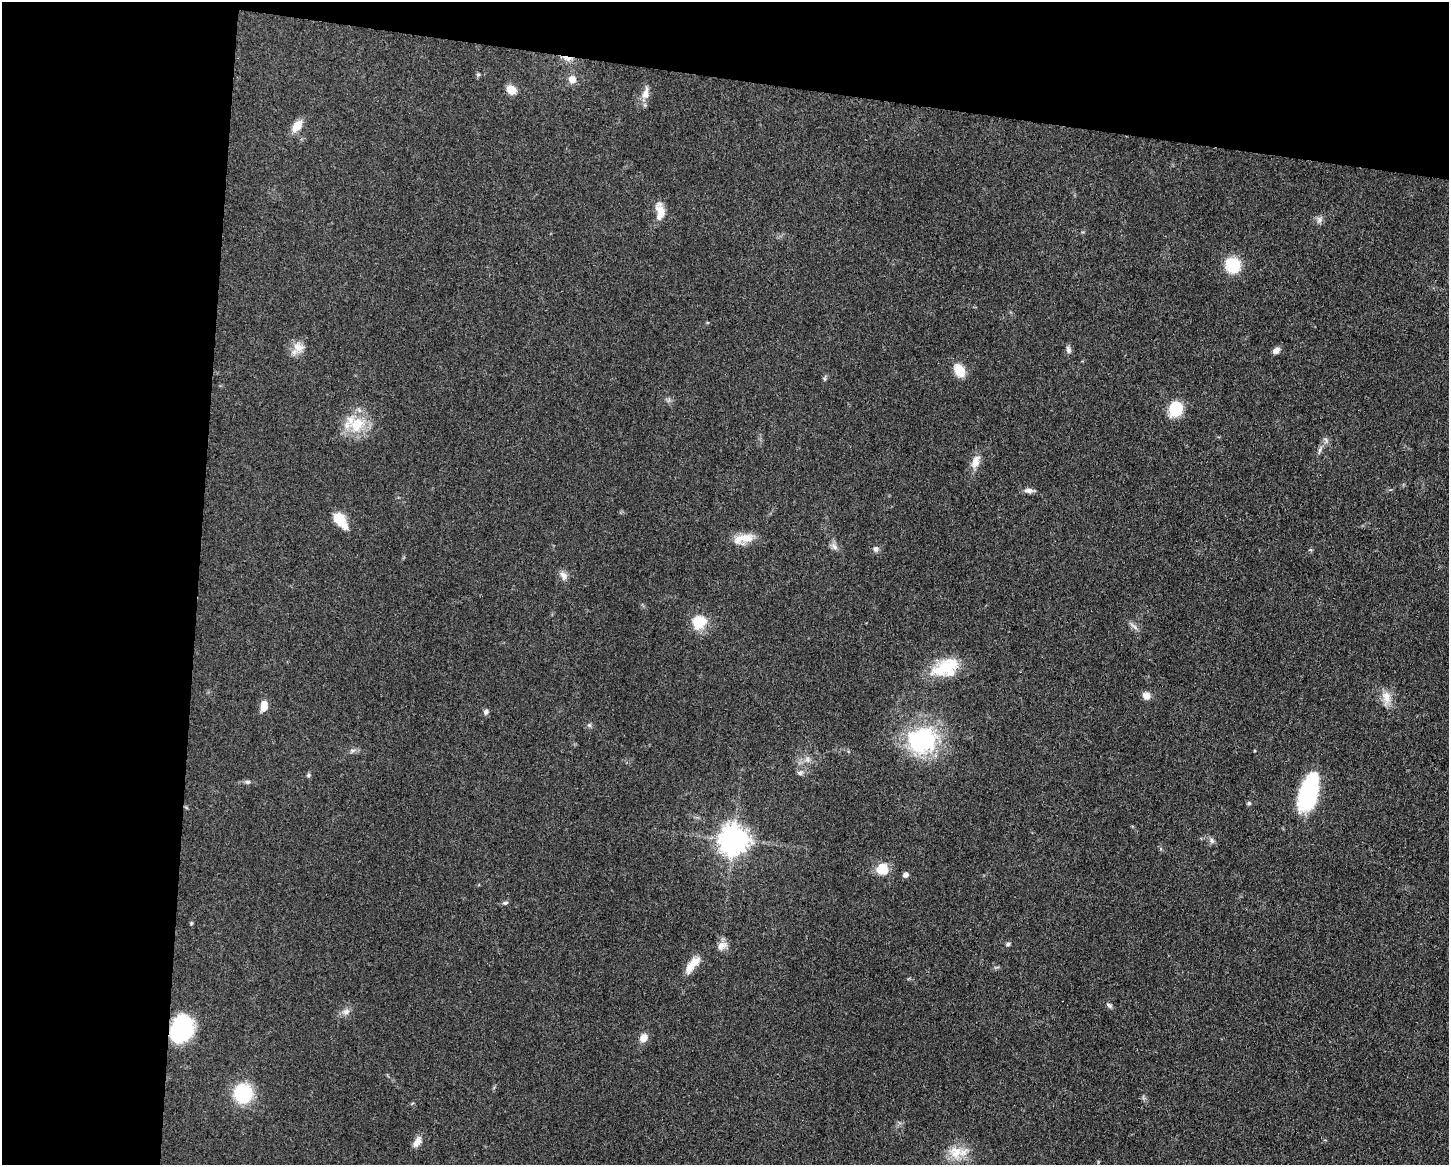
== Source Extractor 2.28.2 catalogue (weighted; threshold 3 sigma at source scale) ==
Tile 1 of 3 x 4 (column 1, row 1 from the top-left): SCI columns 231-1677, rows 3492-4654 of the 4682 x 4655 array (HDU 1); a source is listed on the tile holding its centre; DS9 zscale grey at full resolution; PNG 1451 x 1167 px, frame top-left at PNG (2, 2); no overlay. Shown black and unused: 20% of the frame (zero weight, under 3 of 5 exposures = <1% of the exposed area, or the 3 px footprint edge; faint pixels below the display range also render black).
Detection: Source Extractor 2.28.2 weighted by HDU 2 'WHT'; one run over the whole footprint, this tile lists its part. Background 0.0601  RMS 0.0056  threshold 0.0251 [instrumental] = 3 sigma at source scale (4.5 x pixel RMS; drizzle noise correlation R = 1.50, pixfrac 1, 0.05/0.05 arcsec/px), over >= 5 px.
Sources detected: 57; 2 inside a brighter listed object's ellipse — not listed separately; the other 55 listed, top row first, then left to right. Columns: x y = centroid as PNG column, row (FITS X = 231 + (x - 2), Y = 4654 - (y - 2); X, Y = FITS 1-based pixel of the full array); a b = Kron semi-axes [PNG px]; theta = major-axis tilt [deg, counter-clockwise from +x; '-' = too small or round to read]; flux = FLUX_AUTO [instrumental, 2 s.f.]
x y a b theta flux
567 58 14 6 -13 3.4
478 75 6 5 - 0.91
572 79 8 8 - 4.9
511 90 9 7 -42 7.4
646 93 19 9 81 4.8
297 126 13 9 52 7.7
660 211 21 10 -87 7.1
1319 220 10 6 68 2
1232 265 13 12 - 22
298 347 15 13 -19 6.2
1068 350 10 6 -70 1.9
1276 350 8 6 36 3.1
959 370 11 8 -60 13
1176 409 13 11 76 24
357 425 24 20 39 18
1320 450 10 5 69 1.7
975 461 20 10 69 5.6
1028 490 12 7 -3 2.3
338 519 13 10 -47 12
743 538 28 11 13 8.8
834 546 12 6 -48 2.3
876 549 7 7 - 1.8
563 576 13 8 -57 2.9
699 622 19 17 29 12
1134 626 16 4 -42 1.9
945 668 39 18 25 22
1146 696 9 8 - 3.7
1386 697 18 11 -85 6.9
264 706 11 7 84 6.7
486 712 7 6 - 1.6
589 725 6 5 - 1
922 740 37 32 19 57
352 750 9 4 8 1.4
807 759 9 6 88 2.1
800 773 8 6 10 1.8
309 775 6 5 - 0.89
248 782 7 5 -1 1.2
1309 792 38 16 75 56
1249 803 6 5 - 0.97
733 840 9 8 - 780
1212 841 8 7 - 1.7
882 869 13 12 - 11
905 875 7 6 - 1.9
505 903 8 5 10 1.2
191 923 5 4 - 0.59
1008 944 6 4 18 0.97
722 946 15 9 32 4
692 964 26 9 53 8.2
1109 1005 8 5 -52 1.2
346 1012 12 8 19 2.9
181 1030 23 18 58 60
643 1038 9 8 - 4.8
243 1093 17 17 - 34
417 1142 16 8 60 3.9
956 1152 20 18 -56 12
Overlapping masked pixels (flux is a lower limit): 2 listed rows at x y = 567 58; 181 1030